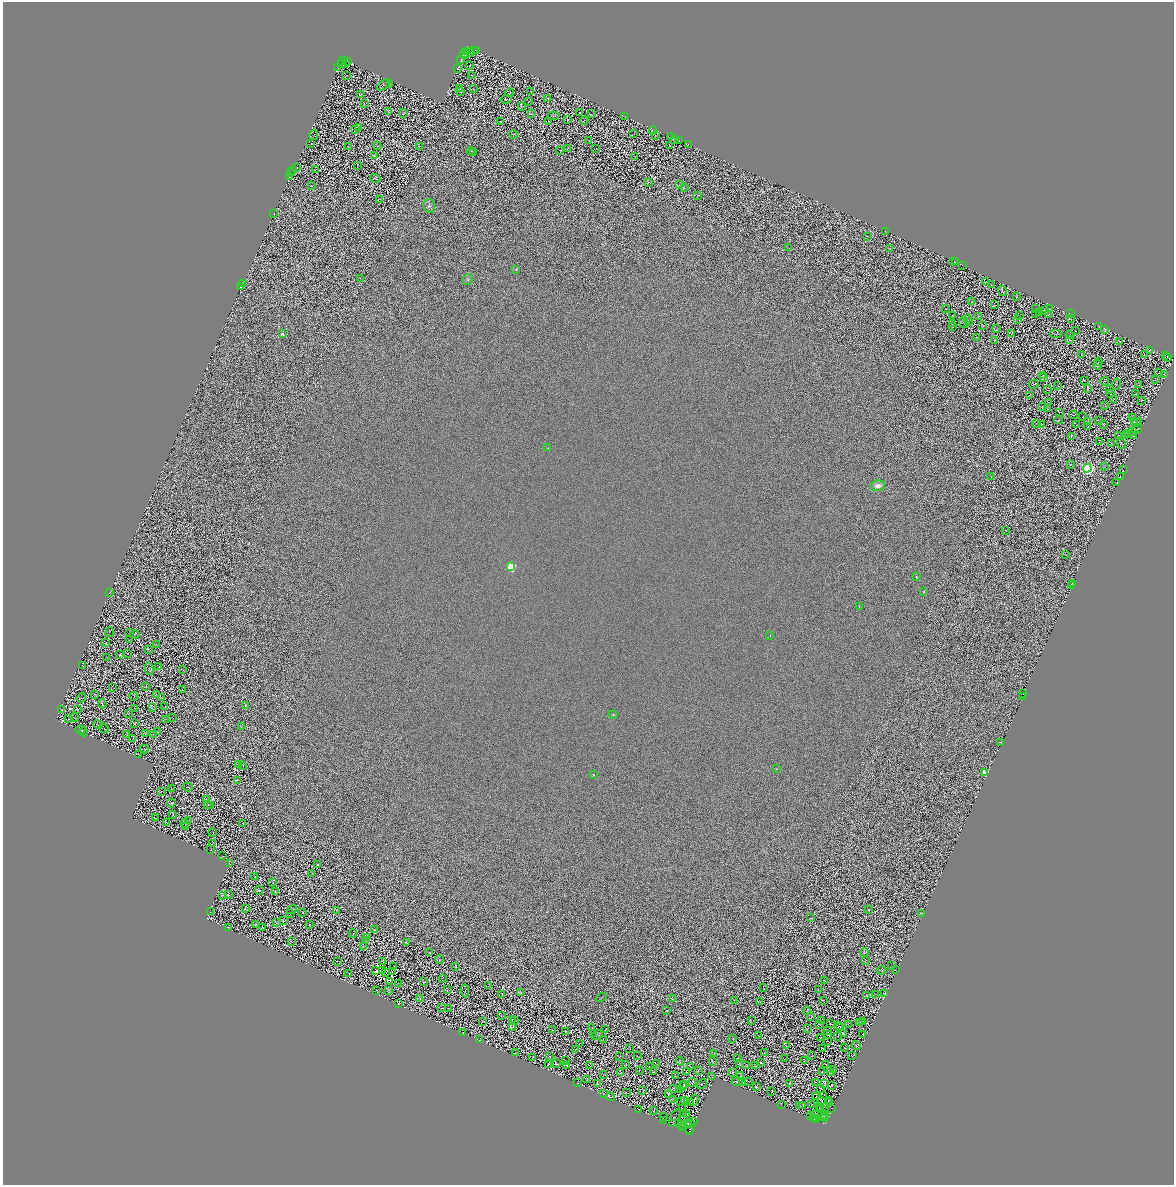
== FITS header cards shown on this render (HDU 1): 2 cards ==
NAXIS1  =                 2343
NAXIS2  =                 2366

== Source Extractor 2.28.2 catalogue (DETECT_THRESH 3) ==
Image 2343 x 2366 px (HDU 1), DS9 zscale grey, zoomed out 1/2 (1 PNG px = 2 x 2 image px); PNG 1176 x 1187 px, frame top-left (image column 2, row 2366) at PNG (3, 2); each listed source drawn as its Kron ellipse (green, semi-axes under 4 px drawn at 4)
Background 0.347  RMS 1.4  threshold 4.32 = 3 sigma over >= 5 px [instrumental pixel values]
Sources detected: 1417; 369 cannot appear on this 1/2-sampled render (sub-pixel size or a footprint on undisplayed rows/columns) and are neither listed nor drawn; of the other 1048, the 500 brightest by FLUX_AUTO listed and drawn (548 fainter detections omitted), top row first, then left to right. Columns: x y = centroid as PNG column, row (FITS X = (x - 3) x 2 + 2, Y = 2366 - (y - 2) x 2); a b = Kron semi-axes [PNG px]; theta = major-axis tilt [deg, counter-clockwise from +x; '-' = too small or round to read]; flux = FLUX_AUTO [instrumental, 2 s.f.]
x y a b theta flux
474 50 3 2 - 2500
477 51 2 1 - 2500
465 52 2 1 - 8300
470 52 4 2 - 25000
464 54 3 2 - 18000
465 56 3 1 - 3400
461 59 3 2 - 1100
342 61 4 1 - 240
347 61 2 1 - 19000
342 63 4 2 - 2800
346 64 2 2 - 270
470 65 2 1 - 92
338 68 3 1 - 1600
458 69 2 1 - 130
471 75 2 1 - 96
346 76 3 1 - 120
384 85 7 1 38 190
389 85 2 1 - 130
459 89 2 1 - 110
473 89 2 1 - 110
530 91 3 1 - 96
461 92 3 1 - 120
510 93 4 3 - 120
361 94 3 1 - 94
548 98 3 1 - 130
506 99 5 2 - 150
529 102 3 1 - 96
364 104 3 1 - 130
521 106 3 2 - 130
389 112 3 2 - 150
403 113 4 2 - 130
580 113 2 2 - 120
531 114 4 2 - 120
591 114 2 1 - 100
553 116 6 2 6 170
625 117 2 1 - 100
567 120 2 2 - 110
500 121 3 2 - 120
549 121 2 1 - 120
584 121 4 1 - 140
358 128 2 2 - 92
356 130 2 1 - 100
653 130 4 2 - 130
513 134 4 2 - 150
634 134 2 1 - 92
314 135 5 1 - 120
655 136 2 1 - 100
670 137 2 1 - 1700
589 140 4 1 - 97
674 140 2 1 - 2900
679 141 4 1 - 660
311 144 2 2 - 100
689 145 2 1 - 2700
377 146 4 3 - 180
420 146 3 1 - 93
670 146 2 1 - 98
348 147 4 2 - 120
567 148 3 1 - 100
596 148 3 1 - 96
560 150 2 1 - 90
471 151 4 2 - 270
473 152 3 2 - 120
374 156 4 3 - 160
634 156 2 1 - 130
357 165 4 1 - 110
296 167 2 1 - 97
315 169 4 2 - 110
292 171 2 1 - 2900
291 172 2 1 - 6300
289 177 2 1 - 14000
375 178 5 1 - 150
648 183 3 1 - 130
680 185 4 1 - 140
312 186 3 1 - 94
684 187 3 2 - 140
698 195 3 2 - 100
379 199 3 1 - 110
429 206 7 6 - 810
274 214 2 1 - 93
885 231 2 1 - 96
867 236 3 2 - 110
788 248 4 1 - 120
890 248 2 2 - 94
953 261 2 1 - 410
955 262 2 1 - 740
962 265 2 2 - 11000
516 269 4 3 - 270
360 278 3 2 - 97
468 279 6 5 - 530
985 282 2 1 - 96
242 283 3 1 - 10000
991 284 2 1 - 96
241 287 3 2 - 3400
1002 291 5 1 - 220
1016 297 2 2 - 120
972 301 2 1 - 93
995 305 4 2 - 140
1035 308 2 1 - 100
946 309 2 1 - 100
1050 309 3 1 - 110
1044 310 2 1 - 95
1039 312 3 1 - 130
1036 313 2 1 - 96
1048 314 3 2 - 160
1070 314 2 1 - 100
952 316 2 1 - 110
978 316 3 1 - 120
1019 316 3 2 - 110
967 319 3 2 - 100
1018 319 3 3 - 170
1070 319 4 2 - 130
968 322 4 1 - 110
964 323 6 2 -55 170
952 324 2 1 - 96
952 326 2 1 - 91
982 326 2 1 - 110
1099 327 4 1 - 100
997 329 3 2 - 120
1105 329 4 2 - 120
1075 330 2 2 - 110
1012 333 3 1 - 97
282 334 2 2 - 1200
1056 334 6 1 0 140
1069 335 2 1 - 93
976 338 3 1 - 94
1070 339 4 2 - 120
994 340 3 2 - 110
1120 342 2 1 - 110
1149 351 4 2 - 180
1144 354 3 1 - 100
1081 355 2 1 - 110
1165 355 2 1 - 480
1168 358 2 1 - 1200
1099 361 2 1 - 110
1098 365 4 2 - 190
1159 373 3 1 - 120
1164 375 3 1 - 140
1043 376 3 1 - 94
1044 378 3 2 - 150
1156 379 2 2 - 120
1084 380 3 1 - 94
1105 381 4 1 - 120
1034 384 5 1 - 120
1116 384 6 1 74 150
1058 385 3 1 - 110
1139 385 3 1 - 110
1087 389 3 2 - 150
1047 390 2 1 - 110
1110 390 2 1 - 120
1111 394 3 1 - 93
1135 394 4 2 - 200
1029 395 4 1 - 150
1113 399 3 1 - 93
1141 401 2 1 - 92
1049 402 3 1 - 92
1105 405 4 1 - 110
1042 407 2 1 - 130
1047 409 3 2 - 120
1060 412 3 1 - 99
1073 415 4 2 - 140
1083 417 2 1 - 120
1133 417 3 2 - 110
1059 420 4 1 - 120
1098 420 3 1 - 100
1087 422 3 2 - 100
1134 422 3 1 - 93
1137 422 5 2 - 170
1037 423 2 1 - 510
1104 424 3 1 - 120
1041 425 2 1 - 110
1077 425 2 2 - 97
1088 427 4 1 - 97
1137 429 5 1 - 120
1133 431 2 2 - 110
1128 434 4 1 - 100
1119 435 2 1 - 120
1071 436 3 1 - 110
1126 436 2 1 - 96
1134 436 2 2 - 130
1100 442 2 1 - 100
1111 443 3 1 - 140
1121 443 5 1 - 200
548 448 3 3 - 160
1070 465 3 2 - 120
1104 466 3 2 - 110
1087 468 4 4 - 58000
1123 470 2 1 - 5300
991 477 2 1 - 170
1120 477 2 1 - 130
1117 482 2 1 - 140
878 486 7 5 8 1900
1006 530 2 2 - 96
1065 554 4 2 - 130
511 567 3 3 - 27000
917 577 2 2 - 150
1072 583 4 2 - 940
1072 586 2 1 - 300
110 592 3 1 - 97
924 592 2 2 - 330
859 606 3 2 - 140
110 632 5 2 - 160
130 633 3 1 - 120
135 634 5 2 - 140
770 635 2 1 - 110
129 640 2 1 - 100
105 642 3 2 - 99
156 644 4 2 - 170
148 649 3 2 - 110
120 654 2 1 - 130
127 654 2 1 - 93
107 657 3 2 - 150
83 665 3 1 - 99
159 667 3 2 - 120
149 669 6 3 -79 250
183 670 2 1 - 91
112 687 3 2 - 170
146 687 2 1 - 100
182 690 3 2 - 98
1023 693 2 1 - 1600
94 694 2 1 - 130
156 694 3 2 - 140
134 696 4 2 - 98
1022 696 3 1 - 1200
81 698 5 1 - 130
161 698 3 1 - 110
102 704 4 2 - 220
245 705 2 2 - 370
165 707 3 1 - 94
134 708 2 1 - 250
152 708 3 3 - 170
61 710 2 1 - 110
77 710 4 2 - 130
128 713 2 1 - 91
613 715 4 3 - 330
74 717 4 2 - 120
172 718 4 2 - 140
69 719 2 1 - 100
166 719 3 1 - 97
98 724 5 2 - 190
134 724 3 1 - 130
241 727 3 1 - 100
104 728 5 1 - 120
80 730 5 2 - 270
84 732 4 2 - 160
157 732 4 2 - 120
126 734 3 2 - 160
145 734 2 1 - 100
153 734 2 1 - 91
133 739 2 1 - 110
1001 742 2 1 - 99
144 749 4 3 - 150
138 754 3 1 - 93
239 764 2 1 - 100
243 766 2 1 - 91
776 769 2 2 - 130
984 772 3 2 - 4800
594 775 2 2 - 460
238 780 2 2 - 95
188 787 5 1 - 140
171 789 2 1 - 110
161 791 3 1 - 140
206 800 3 2 - 99
171 803 4 2 - 160
208 805 3 1 - 96
210 806 2 1 - 130
173 814 3 2 - 130
155 818 3 1 - 100
188 821 2 1 - 110
167 823 3 2 - 100
185 823 4 1 - 110
243 824 3 1 - 110
186 827 2 1 - 92
213 832 2 1 - 98
213 843 4 1 - 120
210 850 3 2 - 120
223 856 3 1 - 92
230 864 3 1 - 100
317 865 4 1 - 120
312 873 2 1 - 120
255 876 2 1 - 100
273 883 2 1 - 99
259 890 4 2 - 120
275 891 2 1 - 98
222 895 2 1 - 110
228 895 3 1 - 140
245 909 2 2 - 110
869 909 2 1 - 100
292 910 5 2 - 110
336 911 2 1 - 130
211 912 2 1 - 100
302 912 2 1 - 130
290 913 3 2 - 130
922 913 3 2 - 120
810 918 2 1 - 100
283 921 4 1 - 100
276 923 3 2 - 120
255 924 2 1 - 110
310 924 3 1 - 110
228 927 2 1 - 92
263 928 3 1 - 120
374 930 2 2 - 170
353 934 4 2 - 130
367 938 2 1 - 93
291 941 3 1 - 91
365 941 2 2 - 130
407 943 3 2 - 130
363 946 2 1 - 120
429 952 2 1 - 95
864 952 4 2 - 110
439 959 4 2 - 120
337 961 2 1 - 120
865 961 3 1 - 110
383 962 3 2 - 170
892 965 3 2 - 95
394 967 2 1 - 310
456 967 2 2 - 120
382 970 4 2 - 170
881 970 4 2 - 110
895 970 2 1 - 92
376 971 3 1 - 260
392 971 2 1 - 100
349 973 2 1 - 96
385 973 2 1 - 200
442 979 4 2 - 110
390 981 2 1 - 190
824 981 2 1 - 98
423 982 3 2 - 100
399 983 3 2 - 120
488 986 4 2 - 97
763 987 3 1 - 150
388 990 4 2 - 150
447 990 3 2 - 170
819 990 4 1 - 92
376 991 2 1 - 110
465 991 6 2 -83 220
520 993 2 1 - 140
885 993 3 1 - 110
502 994 3 2 - 170
875 994 4 1 - 190
867 995 2 1 - 140
601 997 6 1 31 120
420 999 2 1 - 99
672 999 3 2 - 97
734 1000 2 1 - 97
823 1000 3 1 - 150
759 1002 3 2 - 190
398 1004 2 2 - 90
442 1008 3 1 - 98
448 1008 2 1 - 100
666 1011 2 1 - 96
807 1011 4 1 - 110
501 1015 2 1 - 100
811 1017 2 1 - 110
512 1019 3 2 - 120
482 1021 2 2 - 110
515 1021 2 1 - 100
752 1021 3 1 - 110
821 1021 3 1 - 97
860 1022 2 1 - 100
863 1022 4 2 - 150
830 1024 2 1 - 99
848 1024 3 1 - 92
820 1025 4 2 - 170
838 1026 4 1 - 110
513 1027 2 1 - 91
840 1027 2 1 - 120
592 1028 4 1 - 100
807 1028 3 1 - 130
552 1029 2 2 - 100
605 1029 2 1 - 91
566 1031 2 1 - 100
827 1031 3 2 - 120
463 1032 2 1 - 110
593 1033 4 1 - 92
844 1034 3 1 - 160
863 1034 3 1 - 100
597 1035 6 2 28 220
828 1035 3 2 - 120
758 1036 3 2 - 97
838 1036 2 1 - 93
733 1038 2 2 - 130
820 1038 3 2 - 99
603 1039 2 1 - 430
480 1040 2 1 - 150
827 1042 3 2 - 93
579 1044 2 1 - 92
786 1046 4 1 - 99
856 1046 5 2 - 180
823 1048 3 1 - 150
844 1048 2 1 - 100
576 1049 2 1 - 94
630 1049 2 1 - 97
764 1052 3 1 - 100
516 1053 2 2 - 92
714 1053 3 1 - 94
852 1055 3 1 - 160
549 1056 2 1 - 120
637 1056 2 1 - 100
812 1056 2 1 - 130
533 1057 3 2 - 92
619 1057 3 1 - 100
738 1058 4 1 - 150
784 1059 2 1 - 95
804 1060 3 1 - 130
565 1061 3 1 - 100
680 1061 4 2 - 220
713 1061 4 1 - 130
761 1062 2 2 - 840
556 1063 4 2 - 130
656 1063 3 1 - 99
739 1063 2 1 - 91
548 1064 4 2 - 130
626 1064 3 2 - 160
826 1064 2 1 - 120
567 1065 2 1 - 91
589 1066 3 1 - 91
650 1066 3 1 - 91
746 1066 3 1 - 97
755 1066 3 1 - 130
691 1067 3 1 - 150
639 1070 2 1 - 100
833 1070 2 1 - 95
686 1071 2 1 - 130
698 1071 2 1 - 110
653 1072 2 1 - 110
733 1072 2 1 - 110
822 1072 3 1 - 100
831 1072 4 3 - 120
621 1073 4 3 - 230
604 1074 2 1 - 99
676 1076 2 2 - 110
740 1076 2 1 - 120
712 1077 2 1 - 120
587 1080 2 1 - 110
737 1081 5 2 - 130
749 1081 3 1 - 110
693 1082 4 2 - 240
816 1082 2 1 - 130
577 1083 2 1 - 94
743 1083 2 1 - 110
789 1083 2 1 - 110
824 1083 3 2 - 99
598 1084 4 2 - 330
684 1084 2 1 - 94
702 1084 5 1 - 100
831 1085 2 2 - 91
682 1086 2 1 - 120
756 1087 2 1 - 110
673 1088 2 2 - 100
820 1088 3 2 - 180
679 1089 2 1 - 98
643 1091 2 1 - 94
772 1091 2 2 - 130
626 1093 3 1 - 98
603 1094 3 2 - 110
669 1094 3 1 - 120
823 1095 2 1 - 100
816 1096 3 1 - 120
610 1097 5 2 - 150
673 1099 2 1 - 93
694 1100 6 1 63 160
828 1100 4 1 - 150
681 1101 2 1 - 130
684 1101 2 1 - 97
821 1101 3 2 - 140
830 1102 2 1 - 110
691 1103 2 1 - 92
781 1104 2 1 - 110
799 1105 2 1 - 130
812 1105 3 2 - 170
803 1106 3 1 - 130
820 1106 3 2 - 220
832 1108 2 1 - 200
638 1109 2 1 - 93
683 1109 3 1 - 120
820 1110 3 1 - 97
825 1110 2 2 - 120
654 1111 4 2 - 170
683 1113 2 1 - 130
676 1115 6 2 56 200
686 1115 3 2 - 110
815 1115 4 1 - 98
825 1115 2 2 - 180
811 1116 3 1 - 130
664 1117 2 1 - 140
825 1117 2 2 - 200
816 1118 2 1 - 95
814 1119 3 2 - 120
825 1119 4 2 - 130
663 1120 3 1 - 160
816 1120 2 1 - 92
694 1121 3 1 - 230
673 1123 4 2 - 250
690 1123 3 1 - 140
679 1124 4 1 - 210
681 1124 3 1 - 130
688 1124 2 2 - 160
683 1127 4 3 - 290
690 1129 3 1 - 150
690 1131 2 1 - 280
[548 fainter detections neither listed nor drawn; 369 sub-pixel or undisplayed-footprint detections neither listed nor drawn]